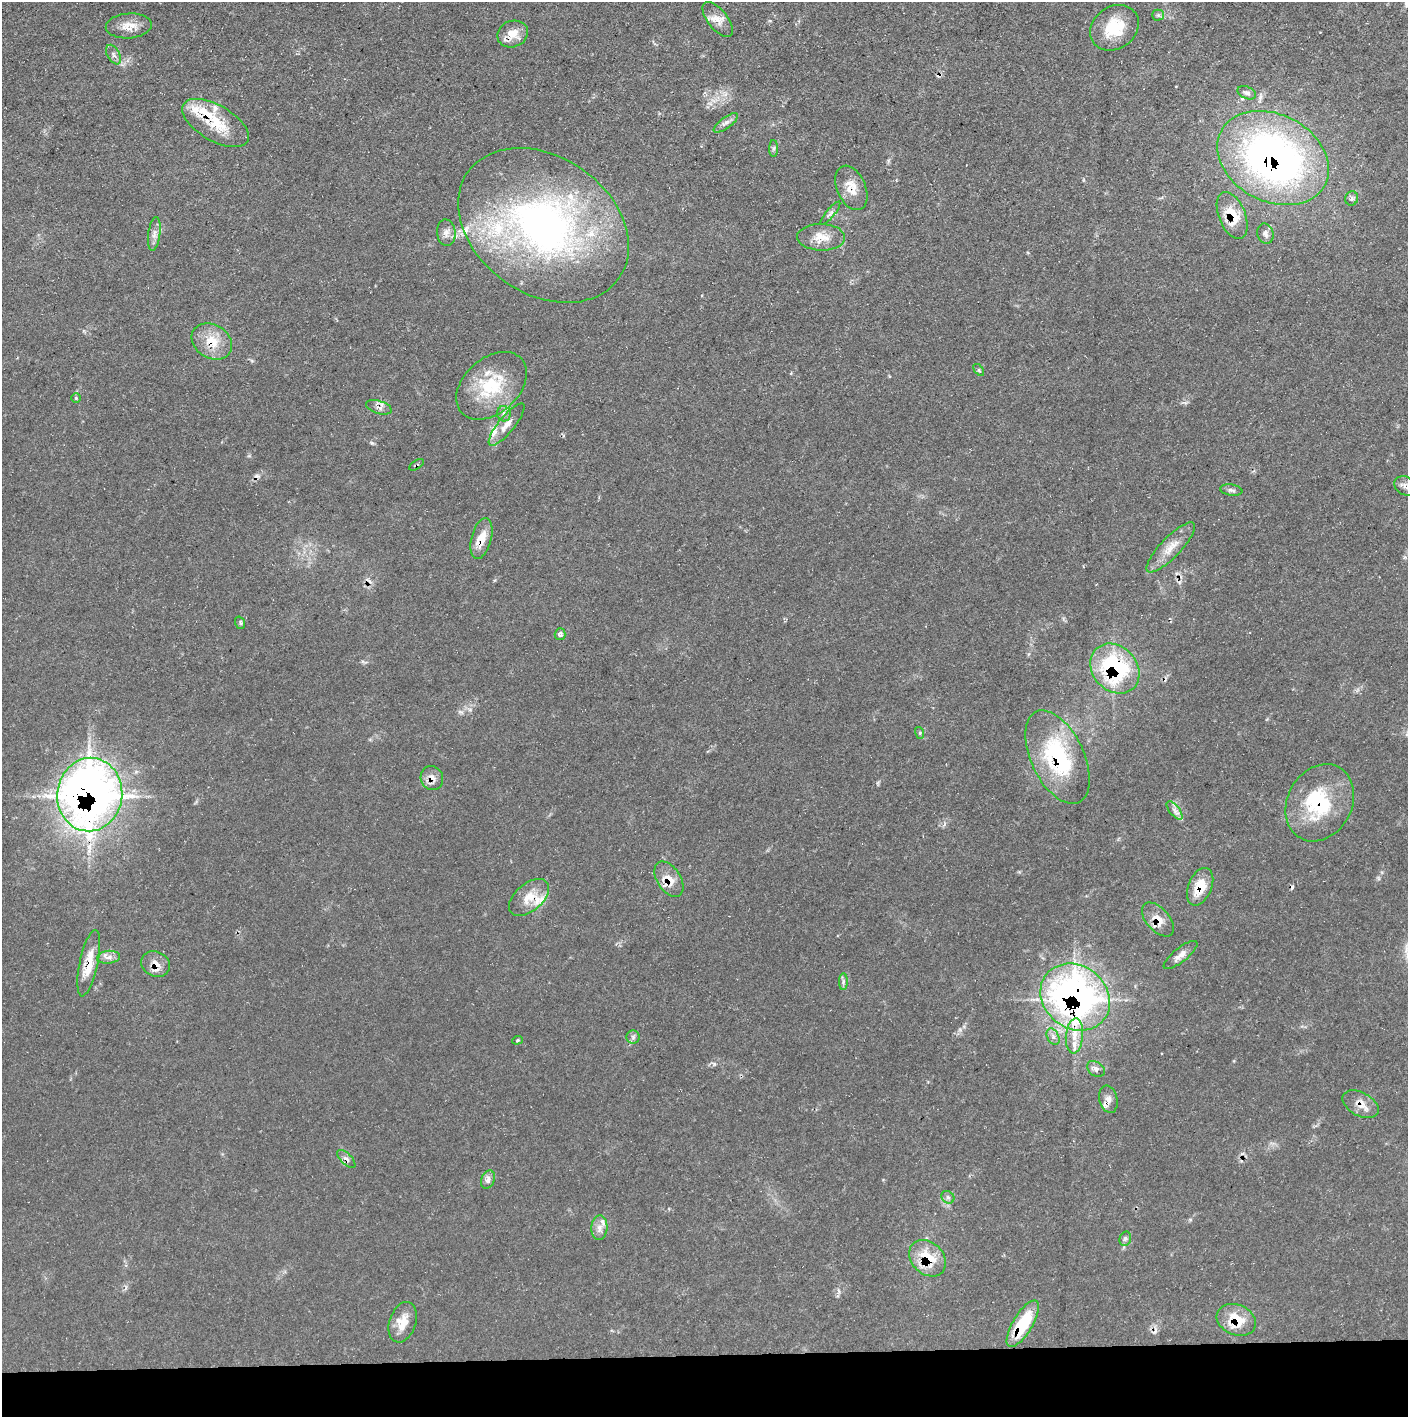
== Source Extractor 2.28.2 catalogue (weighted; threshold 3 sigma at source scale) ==
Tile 8 of 3 x 3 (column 2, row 3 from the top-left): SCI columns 1407-2812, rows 1-1415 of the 4218 x 4245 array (HDU 1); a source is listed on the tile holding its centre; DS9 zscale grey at full resolution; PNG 1410 x 1419 px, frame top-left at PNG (2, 2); each listed source drawn as its Kron ellipse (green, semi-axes under 4 px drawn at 4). Shown black and unused: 4% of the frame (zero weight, under 3 of 5 exposures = <1% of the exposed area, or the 3 px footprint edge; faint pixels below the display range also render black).
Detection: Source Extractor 2.28.2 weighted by HDU 2 'WHT'; one run over the whole footprint, this tile lists its part. Background 0.0688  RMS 0.0041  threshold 0.0186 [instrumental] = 3 sigma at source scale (4.5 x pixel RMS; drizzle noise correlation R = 1.50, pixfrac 1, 0.05/0.05 arcsec/px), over >= 5 px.
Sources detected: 86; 1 inside a brighter object's white glare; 5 cosmic-ray / hot-pixel residue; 1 long thin detection or spike segment (spike, bleed or trail) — neither listed nor drawn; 12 inside a brighter listed object's ellipse — not listed separately; the other 67 listed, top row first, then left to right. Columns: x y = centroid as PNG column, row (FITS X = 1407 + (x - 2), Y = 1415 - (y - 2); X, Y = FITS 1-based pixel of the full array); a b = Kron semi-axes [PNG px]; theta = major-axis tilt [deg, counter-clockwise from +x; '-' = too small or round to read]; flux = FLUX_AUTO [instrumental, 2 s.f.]
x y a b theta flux
1158 15 5 5 - 0.8
718 19 21 10 -52 4.7
129 26 23 12 4 5.7
1114 28 26 21 35 15
513 34 15 13 20 6
113 55 10 6 -61 1.6
1247 93 10 6 -22 1.3
216 123 37 17 -30 16
726 123 14 5 37 1.9
774 148 8 4 89 0.91
1273 158 59 43 -27 190
851 188 23 14 -67 6.9
1352 198 7 6 - 1.1
830 213 14 4 51 1.4
1232 215 25 13 -68 11
543 225 92 68 -35 190
446 233 13 9 -84 2.7
154 234 17 6 82 2.5
1265 234 10 8 -74 1.7
821 237 24 13 -1 7
212 342 21 16 -32 9.7
979 370 7 3 -54 0.56
491 386 40 27 42 26
76 398 4 4 - 0.5
379 407 13 6 -17 2.2
504 414 7 7 - 1.5
507 425 26 8 51 5
416 465 8 4 31 0.79
1405 486 12 9 -31 2.5
1231 490 11 5 -9 1.4
481 538 21 10 75 7.1
1171 547 33 10 46 7
240 623 6 4 -71 0.79
560 634 6 5 - 1.9
1115 669 27 22 -47 51
920 733 6 4 -73 0.58
1058 757 50 26 -65 43
432 778 12 11 - 3.3
90 795 37 32 84 360
1320 803 40 32 61 33
1175 810 11 5 -51 1.8
669 879 19 11 -57 6.7
1200 887 19 12 67 9.9
529 897 23 13 41 8
1158 920 20 11 -48 5.8
1180 955 21 7 38 3.2
109 957 11 6 6 2.2
89 963 34 9 78 9.9
156 964 15 12 -26 4.5
843 982 8 4 89 1
1075 997 37 31 -39 200
1074 1036 17 8 85 5.4
633 1037 6 6 - 1.1
1053 1037 9 5 -64 1.7
517 1040 5 4 - 0.51
1096 1069 10 7 -36 1.8
1108 1099 14 9 -76 3
1360 1104 19 11 -29 5
346 1159 11 5 -44 1.6
488 1180 9 6 70 2
948 1197 7 5 -44 1.1
599 1228 12 8 87 2.7
1125 1239 7 5 75 1.1
927 1258 20 16 -44 15
1236 1320 20 15 -22 12
403 1322 21 13 72 6.6
1023 1324 26 9 59 21
Overlapping masked pixels (flux is a lower limit): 27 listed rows (the first 20) at x y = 513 34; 216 123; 1273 158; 851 188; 1232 215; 212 342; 379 407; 416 465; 481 538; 1115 669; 1058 757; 432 778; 90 795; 1320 803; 669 879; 1200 887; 529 897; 1158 920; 89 963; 156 964
Isophote crosses this tile's border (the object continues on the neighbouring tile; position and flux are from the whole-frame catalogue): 1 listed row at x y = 1405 486
Unlisted compact peaks at least as high as the median listed source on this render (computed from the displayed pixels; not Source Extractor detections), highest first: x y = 714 1064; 372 443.